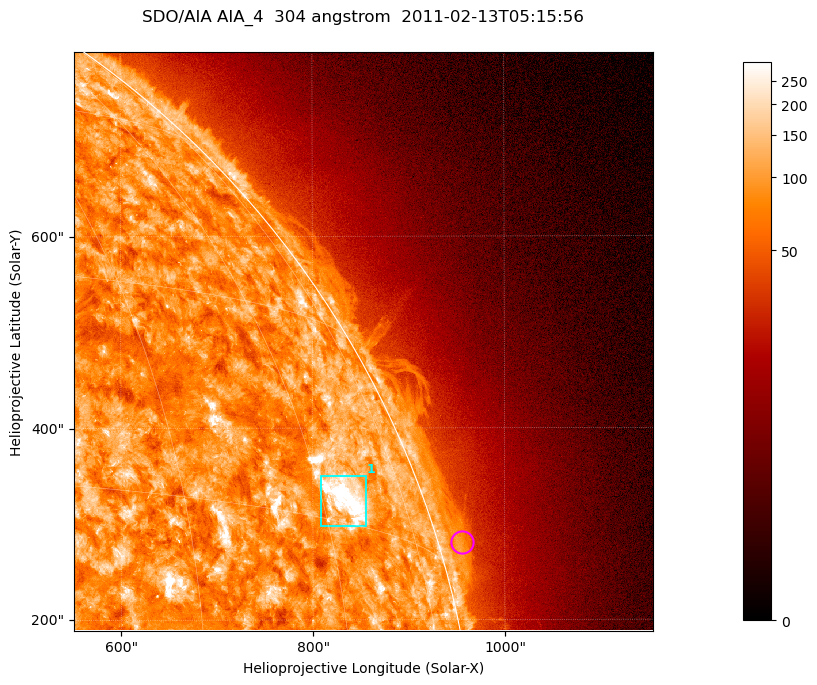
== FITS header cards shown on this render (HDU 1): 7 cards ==
TELESCOP= 'SDO/AIA '           / For AIA: SDO/AIA
INSTRUME= 'AIA_4   '           / For AIA: AIA_ATA1, AIA_ATA2, AIA_ATA3 or AIA_AT
WAVELNTH=                  304 / [angstrom] Wavelength
WAVEUNIT= 'angstrom'           / Wavelength unit: angstrom
DATE-OBS= '2011-02-13T05:15:56.123' / [ISO] Date when observation started; ISO 8
CTYPE1  = 'HPLN-TAN'           / CTYPE1; Typically HPLN
CTYPE2  = 'HPLT-TAN'           / CTYPE2; Typically HPLT

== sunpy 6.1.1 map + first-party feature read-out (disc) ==
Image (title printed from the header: SDO/AIA AIA_4  304 angstrom  2011-02-13T05:15:56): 1006 x 1006 px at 0.6 arcsec/px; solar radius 972 arcsec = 1619 px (partial field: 5.3% of the solar disc is inside the frame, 43% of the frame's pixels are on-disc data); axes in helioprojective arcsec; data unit not stated in the header (colour bar unlabelled)
Orientation: roll -0.132 deg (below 1 deg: not rotated)
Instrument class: DISC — disc imager (sunpy class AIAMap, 304 A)
Bright regions (active regions / flare kernels): reference = the on-disc median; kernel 9 px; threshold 5 sigma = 152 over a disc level ~88.8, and >= 1.15x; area >= 1012 px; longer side >= 12 px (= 7.2 arcsec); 1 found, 1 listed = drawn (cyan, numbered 1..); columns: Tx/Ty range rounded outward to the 2 arcsec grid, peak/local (2 s.f.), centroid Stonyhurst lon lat
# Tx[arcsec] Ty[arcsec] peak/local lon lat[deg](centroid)
1 808..856 296..352 7.7 +63 +17
Off-limb structures (1.02-1.3 R_sun): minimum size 400 px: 3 found; the strongest spans PA ~285..290 deg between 1.02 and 1.03 R_sun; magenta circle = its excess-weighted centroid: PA ~285 deg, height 1.03 R_sun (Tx ~956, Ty ~280 arcsec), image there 2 x the reference